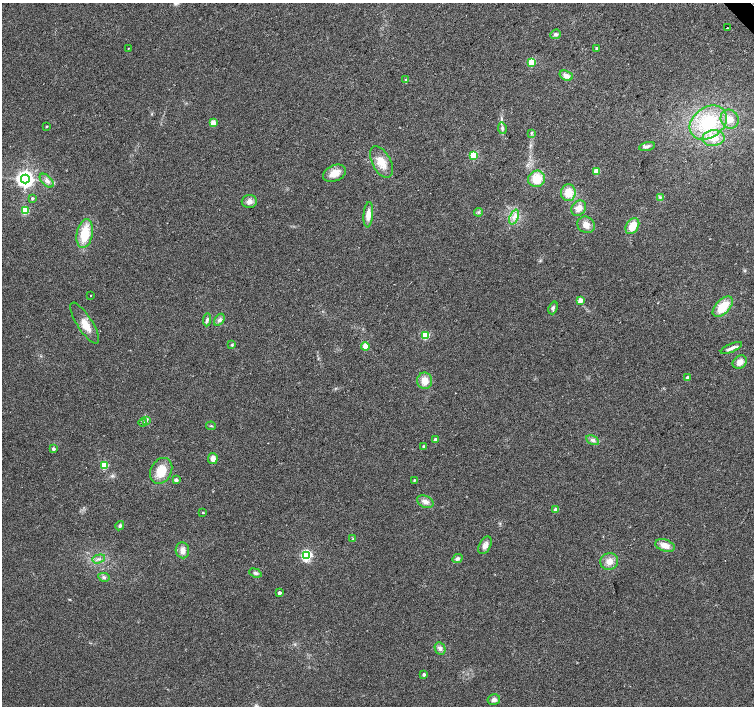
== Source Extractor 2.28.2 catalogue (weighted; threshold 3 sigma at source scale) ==
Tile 10 of 4 x 4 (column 2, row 3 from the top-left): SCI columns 1507-3010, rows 1621-3027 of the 6018 x 5989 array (HDU 1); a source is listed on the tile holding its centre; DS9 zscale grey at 2 x 2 block average (1 PNG px = mean of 2 x 2 image px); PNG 756 x 708 px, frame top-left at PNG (2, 3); each listed source drawn as its Kron ellipse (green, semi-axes under 4 px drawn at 4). Shown black and unused: <1% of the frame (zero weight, under 2 of 3 exposures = <1% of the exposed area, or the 3 px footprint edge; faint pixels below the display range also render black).
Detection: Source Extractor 2.28.2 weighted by HDU 2 'WHT'; one run over the whole footprint, this tile lists its part. Background 0.0386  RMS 0.0086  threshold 0.0389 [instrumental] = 3 sigma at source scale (4.5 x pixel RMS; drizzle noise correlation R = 1.50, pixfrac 1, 0.0396/0.0396 arcsec/px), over >= 5 px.
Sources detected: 80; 1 cosmic-ray / hot-pixel residue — neither listed nor drawn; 1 inside a brighter listed object's ellipse — not listed separately; the other 78 listed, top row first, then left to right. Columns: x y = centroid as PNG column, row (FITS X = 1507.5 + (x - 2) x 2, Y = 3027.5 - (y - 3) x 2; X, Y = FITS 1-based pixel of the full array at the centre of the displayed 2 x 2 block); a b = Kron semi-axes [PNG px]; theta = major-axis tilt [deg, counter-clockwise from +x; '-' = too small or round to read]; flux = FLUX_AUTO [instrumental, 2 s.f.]
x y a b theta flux
727 28 2 2 - 38
555 34 5 4 - 4.5
128 48 2 2 - 0.91
597 48 2 2 - 6.2
531 62 3 3 - 80
566 76 7 5 -23 12
406 80 4 3 - 3
730 119 10 8 -59 19
213 123 3 2 - 39
708 123 20 15 37 100
46 126 2 2 - 2.5
502 128 6 4 -82 4.5
531 133 4 2 - 2.2
713 138 11 8 8 23
647 146 8 3 14 5.2
474 155 3 3 - 110
381 162 17 9 -62 26
596 171 3 3 - 45
334 173 12 8 25 22
25 179 4 4 - 940
537 179 8 8 - 41
47 181 8 5 -44 8
568 193 8 7 - 31
660 197 4 2 - 2
32 198 2 2 - 4.4
249 201 8 6 2 11
579 208 8 6 52 16
25 211 3 3 - 83
478 212 4 3 - 3
368 215 13 4 86 17
514 217 8 3 68 7.1
586 225 9 8 - 14
632 226 9 6 57 29
85 234 15 8 80 55
91 295 2 2 - 0.81
580 300 3 2 - 25
723 307 12 7 47 44
553 308 6 3 70 4.6
207 320 6 4 85 4.2
219 320 6 4 56 6
85 323 24 7 -58 26
426 336 3 3 - 96
232 345 4 3 - 2.2
365 346 4 3 - 18
731 348 11 4 24 9.5
740 362 8 6 39 15
687 378 2 2 - 10
425 381 8 7 - 21
147 420 4 3 - 2.5
143 423 4 3 - 2.6
211 426 5 3 - 2.1
436 439 2 2 - 13
593 440 7 4 -28 5.6
423 446 2 2 - 3.2
53 449 2 2 - 7.3
213 459 5 5 - 12
104 465 3 3 - 80
161 471 14 10 61 38
176 480 2 2 - 12
414 480 3 3 - 1.7
425 502 9 6 -25 10
556 510 2 2 - 22
203 513 2 2 - 3.3
120 526 5 4 - 4
353 539 3 3 - 1.6
485 545 9 5 62 11
665 546 10 6 -19 18
182 550 8 7 - 12
307 556 3 3 - 300
99 559 7 2 16 4
458 559 5 4 - 4.6
609 561 9 8 - 16
255 573 6 4 -20 4.4
104 577 6 4 -12 4.8
279 593 2 2 - 8.6
440 648 6 5 - 7.1
424 675 2 2 - 7.5
494 700 6 5 - 7.3